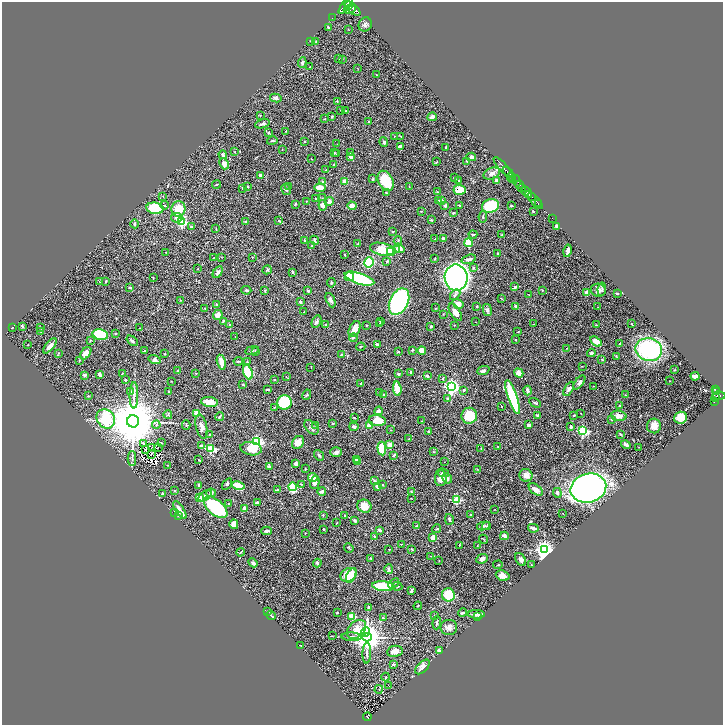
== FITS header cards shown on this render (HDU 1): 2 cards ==
NAXIS1  =                 1442
NAXIS2  =                 1446

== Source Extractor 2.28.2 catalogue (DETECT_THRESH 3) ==
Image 1442 x 1446 px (HDU 1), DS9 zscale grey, zoomed out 1/2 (1 PNG px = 2 x 2 image px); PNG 725 x 727 px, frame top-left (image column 2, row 1446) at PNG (2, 2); each listed source drawn as its Kron ellipse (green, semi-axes under 4 px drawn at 4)
Background 1.31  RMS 0.026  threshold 0.0793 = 3 sigma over >= 5 px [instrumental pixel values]
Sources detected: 510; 52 cannot appear on this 1/2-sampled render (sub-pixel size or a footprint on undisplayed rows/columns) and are neither listed nor drawn; the other 458 listed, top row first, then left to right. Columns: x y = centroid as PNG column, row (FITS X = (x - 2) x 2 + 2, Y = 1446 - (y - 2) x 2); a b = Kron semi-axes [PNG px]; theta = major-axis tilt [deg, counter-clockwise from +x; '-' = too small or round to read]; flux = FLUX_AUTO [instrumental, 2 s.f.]
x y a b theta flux
346 5 10 4 53 8700
348 5 3 2 - 2400
350 9 6 2 27 3700
353 9 9 4 -43 10000
332 18 2 1 - 29
365 24 7 6 - 14
328 27 3 2 - 5.6
348 29 2 1 - 2.2
311 41 2 2 - 1.9
316 41 2 2 - 3
338 58 2 1 - 1.8
342 59 2 1 - 1.6
302 63 5 4 - 10
310 67 2 1 - 2
358 68 2 1 - 1.5
376 75 3 2 - 2.2
276 98 6 3 -11 14
337 102 3 2 - 4.3
340 110 3 2 - 2.5
346 111 2 2 - 2.1
260 115 3 2 - 2.4
332 116 3 3 - 6.7
432 117 4 4 - 24
325 119 2 2 - 4.4
369 121 2 2 - 5
262 124 7 3 16 12
286 131 3 2 - 2.8
269 133 4 3 - 5.3
394 136 2 1 - 1.6
401 136 3 2 - 2.6
272 141 5 3 - 6.1
305 141 2 2 - 6
384 142 5 4 - 12
337 144 2 2 - 1.7
400 146 3 2 - 15
446 147 4 2 - 3.9
282 149 2 1 - 2.1
235 152 2 2 - 2.3
334 152 4 2 - 3.4
351 153 4 3 - 6.4
337 154 3 2 - 2.2
223 155 4 3 - 12
351 157 4 3 - 24
471 157 5 3 - 21
311 159 3 2 - 1.9
467 161 3 2 - 4.1
436 162 4 2 - 3.1
224 164 6 4 -67 19
334 165 3 2 - 2.3
503 167 13 3 -48 3500
326 170 2 2 - 2.7
508 172 6 2 -45 2500
492 173 9 5 22 17
261 175 3 2 - 37
511 177 4 2 - 680
455 178 2 2 - 9.1
373 179 4 3 - 4.2
513 179 3 2 - 950
344 181 3 2 - 43
386 181 11 7 -63 160
459 181 3 2 - 2.8
496 181 4 3 - 17
516 181 6 3 -73 1100
322 182 4 3 - 5.3
217 184 4 2 - 3.8
520 184 3 2 - 990
248 186 2 2 - 4.8
289 186 3 2 - 2.4
409 187 2 2 - 2.3
243 188 4 2 - 4.9
320 188 6 3 0 71
522 188 4 3 - 1800
286 189 6 4 -60 13
460 190 6 5 - 98
437 192 2 2 - 3.3
527 192 6 3 -52 5800
386 193 3 2 - 5.2
163 196 2 2 - 1.7
531 197 2 1 - 800
322 198 3 2 - 2.3
316 199 2 2 - 4.1
441 200 2 2 - 24
534 200 11 2 -44 2800
306 201 3 2 - 2.1
439 201 3 2 - 6.7
329 202 5 4 - 22
295 204 3 2 - 8
538 204 3 2 - 490
165 205 4 3 - 5
323 205 5 4 - 25
352 206 4 4 - 57
445 206 3 3 - 16
459 206 3 2 - 5.2
490 206 9 6 20 230
511 206 2 2 - 7
155 208 8 6 -10 220
178 209 7 7 - 88
421 211 3 1 - 2.1
533 211 3 2 - 4.4
453 213 3 2 - 3.5
483 217 6 3 81 5.6
177 218 6 4 8 21
552 218 2 1 - 23
431 220 2 2 - 8.8
246 221 3 3 - 4.3
279 221 4 3 - 5.7
182 222 3 3 - 490
135 224 4 2 - 7
556 226 3 2 - 6.7
192 227 4 2 - 13
216 229 4 2 - 2.5
393 232 2 2 - 2.7
502 234 3 2 - 2.6
473 235 4 2 - 6.3
443 238 3 3 - 8.1
435 239 3 2 - 3.1
305 240 4 2 - 3.3
314 240 5 2 - 8.2
398 241 5 3 - 4.6
358 243 4 3 - 4.1
468 243 4 3 - 160
312 246 3 2 - 3.2
399 248 5 4 - 38
383 249 13 6 -14 130
397 250 4 4 - 27
391 251 3 3 - 220
568 251 6 2 77 25
166 252 2 2 - 1.8
498 254 4 2 - 4.3
345 255 3 2 - 3.9
221 257 3 2 - 1.9
252 257 3 3 - 3
213 258 2 1 - 1.4
435 259 2 2 - 4.2
469 259 7 3 19 18
387 261 4 3 - 7.4
369 262 5 4 - 250
474 268 3 3 - 5.6
198 269 2 2 - 1.9
267 270 5 3 - 4.6
218 272 6 4 58 16
293 272 3 3 - 6.1
153 277 3 2 - 3.7
349 277 4 3 - 35
456 278 13 11 -88 3200
359 279 15 5 -18 540
105 281 3 2 - 7.1
100 282 3 2 - 2.7
331 283 4 3 - 4.7
129 287 3 2 - 7.2
515 287 2 2 - 20
602 289 7 4 83 9.5
246 290 5 3 - 7.6
542 290 2 2 - 2.7
598 290 8 6 -13 20
265 291 4 2 - 4.9
308 291 3 3 - 8
587 292 2 2 - 66
617 293 2 2 - 8.3
455 295 6 3 48 9.9
529 295 2 2 - 1.1
502 299 3 2 - 2.5
181 300 3 2 - 2
331 300 8 3 -66 17
301 302 3 3 - 6.9
399 302 14 9 64 1300
216 304 3 3 - 4.2
458 304 6 4 -34 28
477 306 3 2 - 4.7
516 306 3 2 - 9.2
598 307 3 2 - 1.8
205 308 2 1 - 2.3
436 308 3 2 - 3.2
487 310 6 4 -78 11
304 312 2 2 - 3.3
455 312 10 5 -58 32
443 314 3 2 - 2.1
218 315 5 4 - 32
223 321 4 3 - 5.6
381 321 4 2 - 4.5
316 322 6 4 64 13
475 322 2 2 - 1.9
380 323 3 3 - 3.5
534 324 2 1 - 1.4
631 324 2 1 - 2.6
230 325 3 3 - 4.5
325 325 4 3 - 4.8
366 325 2 2 - 3.6
454 325 2 2 - 3.3
596 325 3 2 - 1.8
22 326 4 3 - 5.3
431 326 3 2 - 9.8
41 327 2 1 - 22
12 328 2 1 - 2.1
139 328 3 2 - 1.8
355 329 8 5 64 58
41 332 3 1 - 2.2
518 332 3 2 - 2.5
115 333 3 2 - 3.6
100 335 8 5 -14 280
235 336 2 2 - 1.6
353 338 4 3 - 5.7
515 339 3 2 - 4.3
90 340 3 2 - 3.8
132 341 6 4 -40 9
596 341 6 4 -30 48
28 344 3 2 - 2.3
377 344 3 3 - 7.3
619 344 2 1 - 3.1
50 346 9 4 50 32
361 347 4 2 - 2.6
566 348 3 2 - 2.1
252 350 7 3 11 6
412 350 2 2 - 5.7
422 350 4 4 - 47
649 350 13 11 -12 760
144 351 3 2 - 3.9
255 351 4 2 - 3.8
398 352 3 2 - 4.7
58 353 3 2 - 2.6
86 353 7 4 52 52
591 353 4 3 - 10
165 354 2 2 - 4.5
342 355 4 2 - 2.7
616 356 3 2 - 2.6
602 359 4 2 - 3.7
79 360 3 2 - 3.5
154 360 6 4 -19 17
238 361 5 3 - 6.2
221 362 7 3 -77 48
247 362 3 3 - 3.7
582 366 2 2 - 2
311 367 4 1 - 2
674 370 2 2 - 3.5
178 371 3 1 - 3.6
483 371 6 3 22 11
248 372 7 4 -71 190
410 372 2 2 - 8.6
122 373 4 2 - 3.2
195 373 3 2 - 2.7
519 373 5 4 - 46
398 374 3 3 - 10
84 375 4 3 - 11
100 375 4 3 - 18
427 376 4 3 - 6.2
695 376 4 3 - 33
286 377 3 2 - 2.6
443 378 3 2 - 3.1
274 379 3 2 - 2.6
126 380 3 3 - 5.6
171 381 2 1 - 1.8
670 381 2 1 - 1.7
579 382 8 3 52 14
243 384 3 2 - 2.5
361 384 3 2 - 8.1
593 386 3 2 - 2.1
451 387 4 4 - 1500
397 389 7 4 -84 89
569 389 8 4 61 14
268 390 4 2 - 8.3
464 390 3 3 - 8.1
715 390 4 2 - 520
131 391 3 2 - 3.5
528 391 5 3 - 20
169 392 2 2 - 4.1
717 392 3 2 - 340
379 393 3 2 - 2
134 395 13 3 89 21
307 395 5 3 - 5.7
384 395 3 2 - 8.8
626 395 3 3 - 3.1
88 396 2 2 - 3.9
719 396 6 2 1 1400
513 397 18 4 -71 380
447 398 3 2 - 7.8
716 398 3 3 - 560
209 402 8 5 -8 54
284 402 7 7 - 230
714 402 4 2 - 99
535 403 6 2 -30 6.9
502 406 2 1 - 2.5
620 406 3 2 - 2.4
274 408 3 2 - 2.6
379 411 4 3 - 18
197 413 2 2 - 120
581 413 2 1 - 2
168 415 4 3 - 6.4
537 415 2 2 - 7.9
574 415 3 2 - 6
469 416 8 8 - 110
619 416 8 5 -4 38
220 417 4 2 - 7.7
354 418 2 2 - 3.3
680 418 6 6 - 56
106 419 10 8 -53 380
611 419 4 3 - 4.1
133 421 6 6 - 43000
377 421 9 5 -8 81
422 421 2 2 - 2.2
333 424 2 2 - 3.6
156 425 4 3 - 6.8
186 425 4 3 - 5.6
528 425 4 3 - 10
316 426 3 3 - 3.9
369 426 4 4 - 42
654 426 7 7 - 44
201 427 12 5 -78 31
311 427 8 5 -45 16
354 427 4 3 - 13
571 427 3 3 - 11
390 430 3 2 - 2.8
583 431 3 3 - 750
429 432 3 3 - 9.2
620 434 3 2 - 6.2
210 435 3 2 - 4.7
409 439 3 2 - 4.3
256 442 4 3 - 1200
298 442 7 5 53 43
144 443 2 2 - 2.4
161 443 4 2 - 3.3
201 445 4 3 - 12
390 445 4 3 - 33
626 445 5 3 - 13
498 446 2 2 - 3.1
158 447 2 1 - 0.96
639 447 2 1 - 2
151 448 2 1 - 1.7
146 449 2 1 - 1.1
211 449 4 3 - 340
251 449 11 6 -9 68
382 449 7 4 -84 150
481 449 3 2 - 2.5
336 452 6 4 1 16
433 452 2 2 - 2.6
151 455 3 1 - 1.8
319 455 6 3 -51 9.1
394 455 3 2 - 8
132 458 7 3 90 9.4
356 459 4 3 - 15
199 460 3 2 - 4.7
358 462 3 3 - 27
444 462 3 1 - 1.5
296 464 3 2 - 27
167 465 2 1 - 1.5
269 467 2 2 - 39
305 469 3 2 - 2.5
477 469 2 2 - 2.1
443 473 6 3 -16 6.5
526 475 7 6 - 32
313 477 5 4 - 49
441 478 8 5 83 49
447 478 5 4 - 13
374 481 4 3 - 6.8
315 482 7 4 76 20
227 484 6 4 56 8
301 484 4 2 - 4
199 485 3 2 - 10
238 485 7 4 -13 91
383 485 3 2 - 3
377 486 4 3 - 15
293 487 4 4 - 300
588 488 18 14 16 2500
277 490 4 3 - 6
536 490 8 4 -39 30
174 491 2 2 - 4.6
322 491 4 3 - 19
411 491 3 2 - 2.9
211 493 5 4 - 10
557 493 5 3 - 12
163 494 3 2 - 11
205 496 7 3 34 14
199 497 3 2 - 130
411 499 3 2 - 1.9
457 500 3 3 - 290
257 503 3 2 - 8.1
229 504 3 2 - 2.6
364 506 7 6 - 71
216 507 14 7 -40 530
245 508 3 3 - 26
495 509 2 2 - 1.5
180 510 10 3 -56 37
175 512 3 2 - 1.8
563 513 2 2 - 4
179 515 3 3 - 18
323 515 3 2 - 6
345 515 2 1 - 3.2
471 515 3 3 - 5.1
449 519 5 3 - 10
355 520 4 3 - 8.5
337 523 2 2 - 2.9
234 524 4 4 - 30
417 526 3 2 - 4.5
483 526 6 4 8 9.1
486 526 4 3 - 4.8
533 528 5 2 - 17
323 529 2 2 - 4.1
437 529 4 3 - 4.9
380 530 4 3 - 14
266 531 5 2 - 9.6
305 533 3 2 - 2.2
504 536 4 2 - 41
375 537 4 3 - 5.8
433 538 3 3 - 64
484 539 4 2 - 3.7
401 544 3 2 - 1.8
460 545 3 2 - 2.3
477 546 2 1 - 2.3
349 548 5 3 - 4.6
388 549 4 2 - 2.2
412 549 3 2 - 3
544 550 4 4 - 2900
240 552 4 2 - 3.4
431 556 2 1 - 1.4
371 558 3 2 - 8
482 559 6 4 23 23
521 559 7 5 -58 22
439 561 2 2 - 1.8
253 563 5 3 - 9.9
317 563 4 3 - 11
498 565 5 3 - 4.8
531 565 3 2 - 3.5
389 569 5 3 - 8.7
349 575 8 6 29 140
351 575 8 4 64 72
503 576 7 5 -19 33
393 583 6 3 36 6.3
383 586 11 4 -6 280
397 586 5 3 - 5.7
411 591 3 3 - 13
448 595 6 6 - 170
418 606 4 2 - 3.5
369 607 3 3 - 5.2
268 611 3 2 - 3.9
337 612 2 2 - 2.8
463 613 4 2 - 7
476 614 8 3 -3 22
434 615 3 2 - 3
271 616 5 2 - 9
352 616 3 2 - 150
478 617 3 2 - 3.5
383 618 4 3 - 6.6
437 623 6 3 86 8.4
449 627 8 7 - 31
357 629 11 8 44 170
366 632 5 4 - 700
332 636 3 2 - 1.7
352 637 10 3 -2 14
367 637 4 4 - 10000
301 646 2 2 - 5
395 651 8 5 8 28
439 651 2 2 - 59
367 653 10 3 89 15
393 664 2 2 - 21
422 667 9 5 46 27
386 677 4 2 - 3.8
388 685 2 1 - 1.2
379 689 4 2 - 3
367 717 4 2 - 230
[52 sub-pixel or undisplayed-footprint detections neither listed nor drawn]